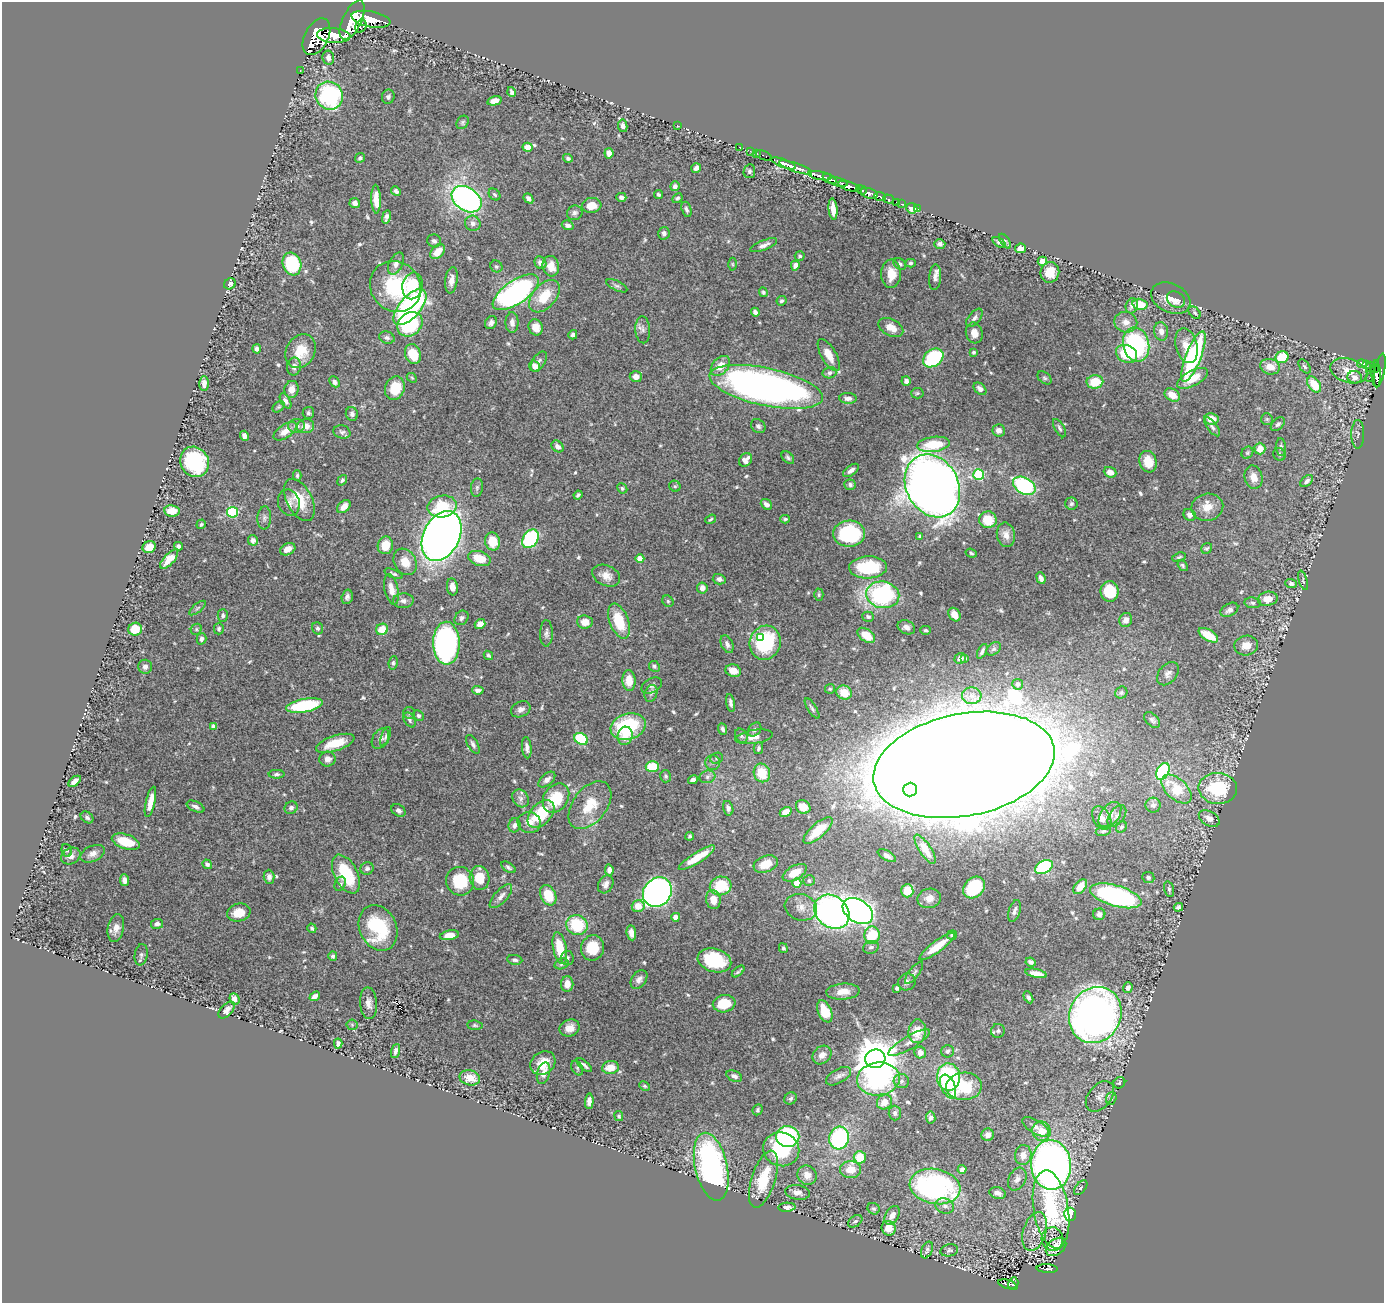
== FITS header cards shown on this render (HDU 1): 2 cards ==
NAXIS1  =                 1382
NAXIS2  =                 1301

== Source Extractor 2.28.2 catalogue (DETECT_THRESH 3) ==
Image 1382 x 1301 px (HDU 1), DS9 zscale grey, 1 PNG px = 1 image px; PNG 1386 x 1305 px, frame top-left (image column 1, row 1301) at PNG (2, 2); each listed source drawn as its Kron ellipse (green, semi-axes under 4 px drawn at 4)
Background 0.791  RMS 0.018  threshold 0.053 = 3 sigma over >= 5 px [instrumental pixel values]
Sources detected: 591; of the 591, the 500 brightest by FLUX_AUTO listed and drawn (91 fainter detections omitted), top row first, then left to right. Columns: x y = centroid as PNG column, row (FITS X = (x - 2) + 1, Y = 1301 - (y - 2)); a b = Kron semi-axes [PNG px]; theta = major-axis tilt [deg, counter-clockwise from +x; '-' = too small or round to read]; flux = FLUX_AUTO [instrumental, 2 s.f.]
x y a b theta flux
371 19 20 8 -10 2600
352 20 21 9 65 3600
361 26 7 5 63 240
334 35 16 7 -5 2300
316 37 20 12 63 4000
328 58 7 5 -79 4.9
300 71 3 2 - 9.8
512 92 5 3 - 3.5
329 96 14 13 - 140
388 97 7 6 - 3.1
494 101 7 4 15 9.8
463 122 7 5 55 2.4
623 126 6 4 -80 5.2
678 126 2 2 - 36
528 147 5 4 - 12
740 147 3 2 - 31
750 151 3 2 - 11
609 153 5 4 - 6.9
757 153 3 2 - 26
764 155 8 3 -23 52
360 158 5 4 - 3.1
568 158 5 4 - 3
784 163 13 4 -20 1200
696 168 5 4 - 4.2
796 168 17 4 -19 1200
749 171 7 6 - 2.9
820 176 12 3 -11 700
829 179 7 4 -30 290
838 182 10 3 -14 440
675 186 5 4 - 4.1
849 186 11 4 -17 1400
861 190 6 3 -21 300
396 191 5 4 - 3
869 193 9 5 -14 1000
495 194 6 5 - 2.5
658 195 4 3 - 2.3
880 196 6 3 -20 220
621 197 5 4 - 4.4
528 198 5 4 - 4.4
677 198 5 4 - 2.1
376 199 14 4 -88 14
467 199 16 11 -34 400
888 199 5 3 - 160
897 202 3 3 - 60
355 203 5 5 - 5.1
901 204 3 2 - 6
592 205 10 7 7 15
912 208 5 5 - 8.2
686 209 8 5 -72 3.2
833 209 11 4 -84 11
918 209 2 2 - 6.3
575 213 8 7 - 4
386 217 7 4 80 4.1
473 223 8 7 - 5.4
568 225 6 4 -17 5.2
664 233 6 5 - 4.1
434 241 7 6 - 3.1
1005 241 8 4 -55 2.4
999 242 7 4 -36 2.7
940 244 5 4 - 4.1
764 245 14 5 22 6.2
1020 248 5 4 - 8.2
438 252 9 5 47 15
800 256 5 5 - 2.2
1042 261 4 4 - 20
396 263 12 7 63 7.1
540 263 6 5 - 5.6
910 263 5 4 - 2
292 264 11 9 -71 80
732 264 6 4 -89 1.8
900 264 7 5 -40 3.1
795 265 5 4 - 5.7
496 266 6 5 - 2.3
551 266 10 8 -75 15
1050 272 10 9 - 19
891 274 14 10 -89 19
935 277 13 6 86 6.8
451 280 13 6 83 8.7
230 284 6 5 - 2.8
395 286 26 24 -46 89
412 286 13 10 77 40
617 286 11 5 -26 3.1
516 292 27 11 34 340
763 292 5 4 - 2.1
544 296 19 11 49 35
1171 298 21 14 -26 16
1176 299 10 7 -33 5.8
781 301 5 4 - 2.5
1140 304 7 5 -13 25
1132 306 8 6 75 4.9
410 307 22 10 49 290
755 312 4 4 - 4.1
1195 313 7 5 -46 2.2
974 318 11 6 51 4.3
1126 322 11 10 - 11
491 323 7 5 58 4.2
512 323 10 6 -90 7
410 324 14 11 42 84
536 327 8 7 - 14
891 327 13 8 -28 14
643 330 13 7 -87 5.4
1161 331 9 7 -81 7.5
974 333 10 8 -75 12
573 335 5 4 - 3.6
387 338 8 6 -22 3.4
1136 344 17 13 -78 180
1186 346 18 11 -75 15
257 349 4 4 - 4.1
301 351 18 14 60 29
974 352 3 3 - 2
413 354 10 7 -69 31
1127 354 11 8 -27 40
829 355 18 7 -60 15
1193 356 27 7 69 150
1282 357 6 5 - 39
933 358 11 8 37 89
539 362 11 6 57 4.6
1362 364 4 3 - 91
1366 364 4 3 - 110
294 366 9 7 79 6.1
535 366 6 5 - 11
720 366 11 8 47 16
1304 366 8 4 -53 2.4
1270 367 10 7 -17 15
1371 367 5 3 - 110
1375 369 4 3 - 53
1380 370 17 5 79 410
1349 371 19 12 -17 19
829 373 7 5 15 3.7
1376 374 13 4 -88 300
636 377 6 5 - 7.7
1355 377 7 6 - 7
412 378 5 4 - 1.8
1044 378 8 5 -40 2.4
1193 378 17 7 28 24
1369 378 2 2 - 7
906 381 5 4 - 4.4
334 382 6 4 -48 4.3
1095 382 8 6 8 32
204 383 7 4 89 6.4
1314 384 9 5 -54 33
766 387 58 19 -12 670
395 388 12 9 72 31
292 389 8 7 - 11
980 389 7 5 -44 5.6
917 393 6 5 - 2
1172 395 8 6 -33 16
848 398 8 5 -4 5.2
286 401 8 4 -59 4.5
279 407 7 4 40 1.8
308 413 6 6 - 2.6
352 414 7 6 - 4.1
1211 419 7 5 -9 13
1267 419 6 6 - 1.9
1278 424 8 5 43 3.2
296 426 8 7 - 6
305 426 9 7 8 11
758 426 8 6 -46 3.3
1212 427 11 5 -53 3.7
1059 428 10 5 -60 3.1
999 430 6 6 - 6
285 431 13 6 35 11
342 432 8 6 -16 3.1
1358 434 14 6 -90 3.2
244 436 5 4 - 5.4
934 444 16 7 7 43
557 446 6 5 - 6.4
1281 447 9 5 -86 2.9
1260 449 6 5 - 12
1247 453 6 5 - 2
1279 454 6 6 - 2.5
788 458 7 5 -44 2.8
745 460 7 6 - 7.7
195 462 15 14 - 100
1148 462 11 8 -73 17
851 470 9 4 37 4.9
1110 472 6 5 - 6.9
979 474 5 5 - 86
297 476 5 4 - 1.9
1254 477 12 8 -76 12
342 480 6 4 52 2.7
1307 481 7 4 42 3.6
850 485 6 5 - 3
675 486 6 5 - 1.8
932 486 33 26 -62 1700
1024 486 12 8 -29 140
477 488 9 6 83 3.3
622 488 5 4 - 2.1
578 495 4 3 - 2.4
299 500 23 12 -63 35
289 502 13 10 -70 7.4
766 504 6 5 - 5.4
1071 504 6 6 - 3.1
442 506 14 11 12 41
344 507 8 5 43 8.4
1207 507 16 13 13 15
172 511 8 5 -9 15
233 512 5 5 - 100
1190 515 6 5 - 5.4
264 518 11 7 86 4.4
711 519 6 4 38 2
785 519 5 3 - 2.1
988 520 9 8 - 31
201 524 5 4 - 2.2
849 534 16 13 3 97
1006 535 12 9 -78 8.9
441 536 26 18 64 1300
920 536 4 3 - 2.1
530 539 10 7 56 140
253 540 5 5 - 4.3
492 541 9 7 -77 28
385 545 9 7 78 24
178 546 4 3 - 3.5
149 547 7 6 - 17
1207 548 6 5 - 2
288 549 8 5 27 10
971 553 6 4 -20 1.9
1179 557 7 3 19 1.9
169 559 12 5 48 14
479 559 11 7 -17 25
640 559 4 4 - 16
405 562 14 10 -59 17
1183 565 6 4 -52 1.9
868 567 19 11 3 57
394 574 9 3 -22 2.3
606 576 14 10 -23 12
1041 578 6 4 -69 4.9
719 579 6 5 - 4.5
1303 580 10 3 -73 2
1291 584 6 4 -20 2.7
452 587 8 5 -83 9.6
702 588 5 5 - 7.4
391 589 15 7 -78 11
1110 591 10 9 - 47
819 595 6 4 88 1.8
883 595 17 13 -9 170
347 597 7 5 76 3.8
1268 599 10 7 11 13
403 601 10 7 3 5.3
668 601 6 5 - 2.2
1252 603 8 5 -7 3.1
198 608 10 3 40 2.2
1229 610 9 6 30 4.9
223 615 6 5 - 2.6
954 615 7 5 -56 10
868 617 6 5 - 2.8
461 618 8 6 49 3.4
1126 620 7 6 - 7.5
619 621 18 9 -69 42
585 622 8 6 -5 13
480 624 5 4 - 10
906 627 9 6 -23 5.9
318 628 6 5 - 2.9
135 629 7 6 - 30
196 629 6 5 - 2
219 629 6 5 - 2.4
382 629 6 5 - 21
926 630 5 3 - 2
546 633 13 6 89 4.4
866 635 10 6 -36 20
1208 635 11 5 -31 25
761 637 4 3 - 8
201 639 6 4 73 3.4
446 643 21 13 -89 310
765 643 17 15 73 97
727 644 9 6 -67 5.2
1246 646 12 10 11 13
994 649 8 5 39 3.1
982 651 8 3 63 3
488 655 5 4 - 2
960 658 6 5 - 5.3
965 658 4 4 - 2.5
393 663 7 4 81 2.3
654 666 6 5 - 2.1
145 667 7 7 - 5.1
733 671 8 6 -17 13
1168 674 13 9 51 6.3
629 680 10 6 -88 17
1018 684 5 5 - 5
652 686 11 7 27 4.2
830 689 5 5 - 2
478 690 5 4 - 4.5
651 693 8 6 73 3.1
844 693 8 7 - 17
1121 693 6 5 - 2.6
972 696 10 8 -4 8.1
730 703 9 4 -80 4.1
304 706 18 6 10 96
812 708 12 4 -58 2.8
521 709 10 7 25 5.4
409 713 6 6 - 2.7
419 715 6 4 -43 2.2
410 720 8 5 -58 2.8
1152 720 9 6 -47 3.6
213 726 4 4 - 4.1
628 727 18 13 18 100
723 729 6 4 -68 3.2
755 730 8 6 48 3.5
625 736 9 7 76 11
741 736 7 6 - 3
385 737 10 4 69 2.4
754 737 19 7 8 10
380 739 11 7 59 5.7
581 739 7 5 -33 87
335 743 20 7 18 29
473 744 10 5 -62 3.8
527 748 11 4 -84 5
758 748 6 4 75 2.7
716 758 6 5 - 2.5
327 759 8 7 - 7.5
713 763 7 7 - 3.8
964 765 92 51 11 15000
652 767 7 5 -1 40
1163 771 9 6 61 95
762 773 9 8 - 31
277 774 8 4 1 2.9
666 776 6 5 - 2.4
707 777 8 6 16 3.9
547 780 10 5 42 5.5
693 780 5 4 - 3.9
75 781 7 4 38 7
1218 788 19 15 -5 63
1176 789 18 10 -42 35
910 790 7 7 - 1600
521 798 9 7 -55 5.5
556 798 16 12 55 43
150 802 15 5 77 13
590 805 27 17 52 35
1153 805 7 7 - 4.5
196 807 9 5 -25 4.4
803 807 7 6 - 14
291 808 7 6 - 4.2
728 808 7 5 -76 4.5
398 810 7 5 -36 3.6
786 812 6 4 33 10
541 814 16 10 46 50
1110 815 15 9 54 9.8
1117 816 12 7 52 5.1
87 817 7 5 -37 3
1102 818 12 8 -60 7.5
1209 818 11 7 -31 5.9
529 823 11 10 - 11
514 825 7 6 - 3.8
1121 827 6 5 - 2.5
818 831 18 7 42 37
1103 831 7 5 11 2.2
690 836 4 4 - 2
126 842 14 7 -19 37
925 849 17 6 -57 14
67 850 6 5 - 2.1
93 854 13 7 24 7.3
71 856 10 8 27 6
887 856 10 5 -30 4.9
697 858 21 5 32 26
207 864 5 4 - 3
766 864 12 8 19 19
508 867 8 4 -34 2.9
1044 867 9 6 28 100
367 868 7 6 - 3.4
609 870 6 4 -81 5.6
795 873 13 7 29 20
346 874 21 11 -62 57
269 877 7 5 -87 4.1
1148 877 6 5 - 3.2
480 878 12 10 -78 25
124 880 6 4 -82 5.5
460 881 14 14 - 50
809 881 6 5 - 3.2
797 883 4 4 - 26
340 884 7 5 68 2.5
606 884 9 7 62 5.8
721 886 11 9 15 49
1080 887 8 5 51 13
974 888 12 9 44 68
1169 889 8 4 -75 2.3
907 891 6 6 - 24
657 892 16 13 49 590
548 895 11 7 -63 32
501 896 15 6 47 6.9
1116 896 26 10 -16 210
929 898 11 10 - 11
713 899 10 7 -79 14
638 906 6 6 - 18
801 907 16 13 -17 13
1178 907 5 4 - 3.2
858 911 16 11 -33 560
1014 911 11 5 73 4.9
239 912 12 9 14 18
832 912 19 15 -41 470
1099 914 6 5 - 4.9
676 917 4 4 - 17
157 924 6 5 - 4.6
577 925 11 10 - 54
116 928 14 8 79 9.3
312 928 5 4 - 2.1
378 928 24 18 -65 77
631 933 7 4 -82 7.3
449 935 10 5 11 14
872 935 9 7 85 52
952 935 5 4 - 2.6
937 946 21 5 37 25
871 947 8 6 22 3.3
560 948 16 6 -79 38
592 948 13 11 73 34
783 948 5 4 - 2.3
141 955 11 6 80 3.7
333 956 4 4 - 2.7
567 958 7 6 - 2.9
515 960 7 5 -7 3.3
714 960 17 11 -15 71
1031 962 5 4 - 2.9
561 964 7 5 17 2.6
738 971 7 3 41 2.2
914 973 13 5 52 3.4
1036 973 11 4 -12 9.7
639 979 10 7 54 5.5
907 982 9 8 - 4.3
567 984 8 6 89 11
897 988 4 3 - 3.9
1128 988 5 4 - 4.2
843 992 17 8 4 13
315 996 5 4 - 5.4
1028 997 6 4 -62 2.7
234 999 6 5 - 5.7
369 1003 16 8 -86 8.4
724 1004 11 8 10 30
227 1010 10 5 47 6
825 1011 12 6 -66 31
1095 1015 29 25 62 870
352 1025 5 5 - 1.8
475 1025 8 4 -6 2.1
570 1028 10 8 22 9.7
917 1031 12 8 85 22
998 1031 7 6 - 2.7
338 1043 5 4 - 4.1
909 1043 24 6 30 11
396 1051 7 4 72 4.1
947 1051 6 6 - 2.9
920 1052 6 6 - 9.3
822 1055 10 8 42 7.9
875 1059 10 9 - 4600
543 1063 13 11 36 21
584 1065 9 3 -39 3.2
610 1067 8 6 7 18
577 1068 8 5 -62 2.4
544 1073 11 6 74 9
734 1076 8 5 -24 4.8
838 1076 14 7 30 5.6
948 1077 13 11 -87 140
470 1078 10 7 -13 16
878 1079 21 16 8 160
901 1081 7 7 - 4.3
1119 1083 6 5 - 2.6
645 1086 5 4 - 1.8
948 1086 12 7 -66 17
964 1086 18 13 4 78
1100 1096 17 11 51 10
791 1098 6 5 - 2.8
1111 1098 6 5 - 2.1
589 1101 8 4 86 6.1
884 1102 8 7 - 12
757 1110 6 4 64 2.3
895 1113 7 6 - 3.7
619 1116 5 4 - 1.8
931 1117 6 4 -82 4.1
1036 1127 15 6 -30 6.8
1041 1131 10 9 - 20
988 1135 6 6 - 7.5
788 1137 11 10 - 140
839 1138 11 10 - 130
781 1149 18 16 -20 85
1023 1155 10 8 81 11
860 1157 6 6 - 29
1051 1165 25 20 -86 850
711 1167 34 16 -77 290
962 1169 4 4 - 4.7
851 1170 10 8 0 16
807 1175 10 9 - 11
763 1179 30 12 72 48
1017 1179 12 8 62 6.7
935 1186 25 17 -11 250
1081 1188 9 5 50 1.9
797 1192 12 7 -9 6.9
998 1193 8 5 -17 6.5
945 1206 9 7 -18 5.7
787 1207 9 4 3 4.6
874 1209 6 5 - 2.6
1051 1209 39 17 -81 110
1070 1214 6 6 - 180
892 1215 10 6 59 8.6
855 1221 8 5 34 2.7
889 1228 7 7 - 18
1035 1231 20 11 73 16
1052 1239 12 11 - 5.8
1056 1247 11 8 37 24
927 1250 9 5 67 2.3
949 1250 9 6 12 3
1047 1269 10 4 -4 99
1007 1284 9 3 -14 86
1013 1284 6 5 - 73
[91 fainter detections neither listed nor drawn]